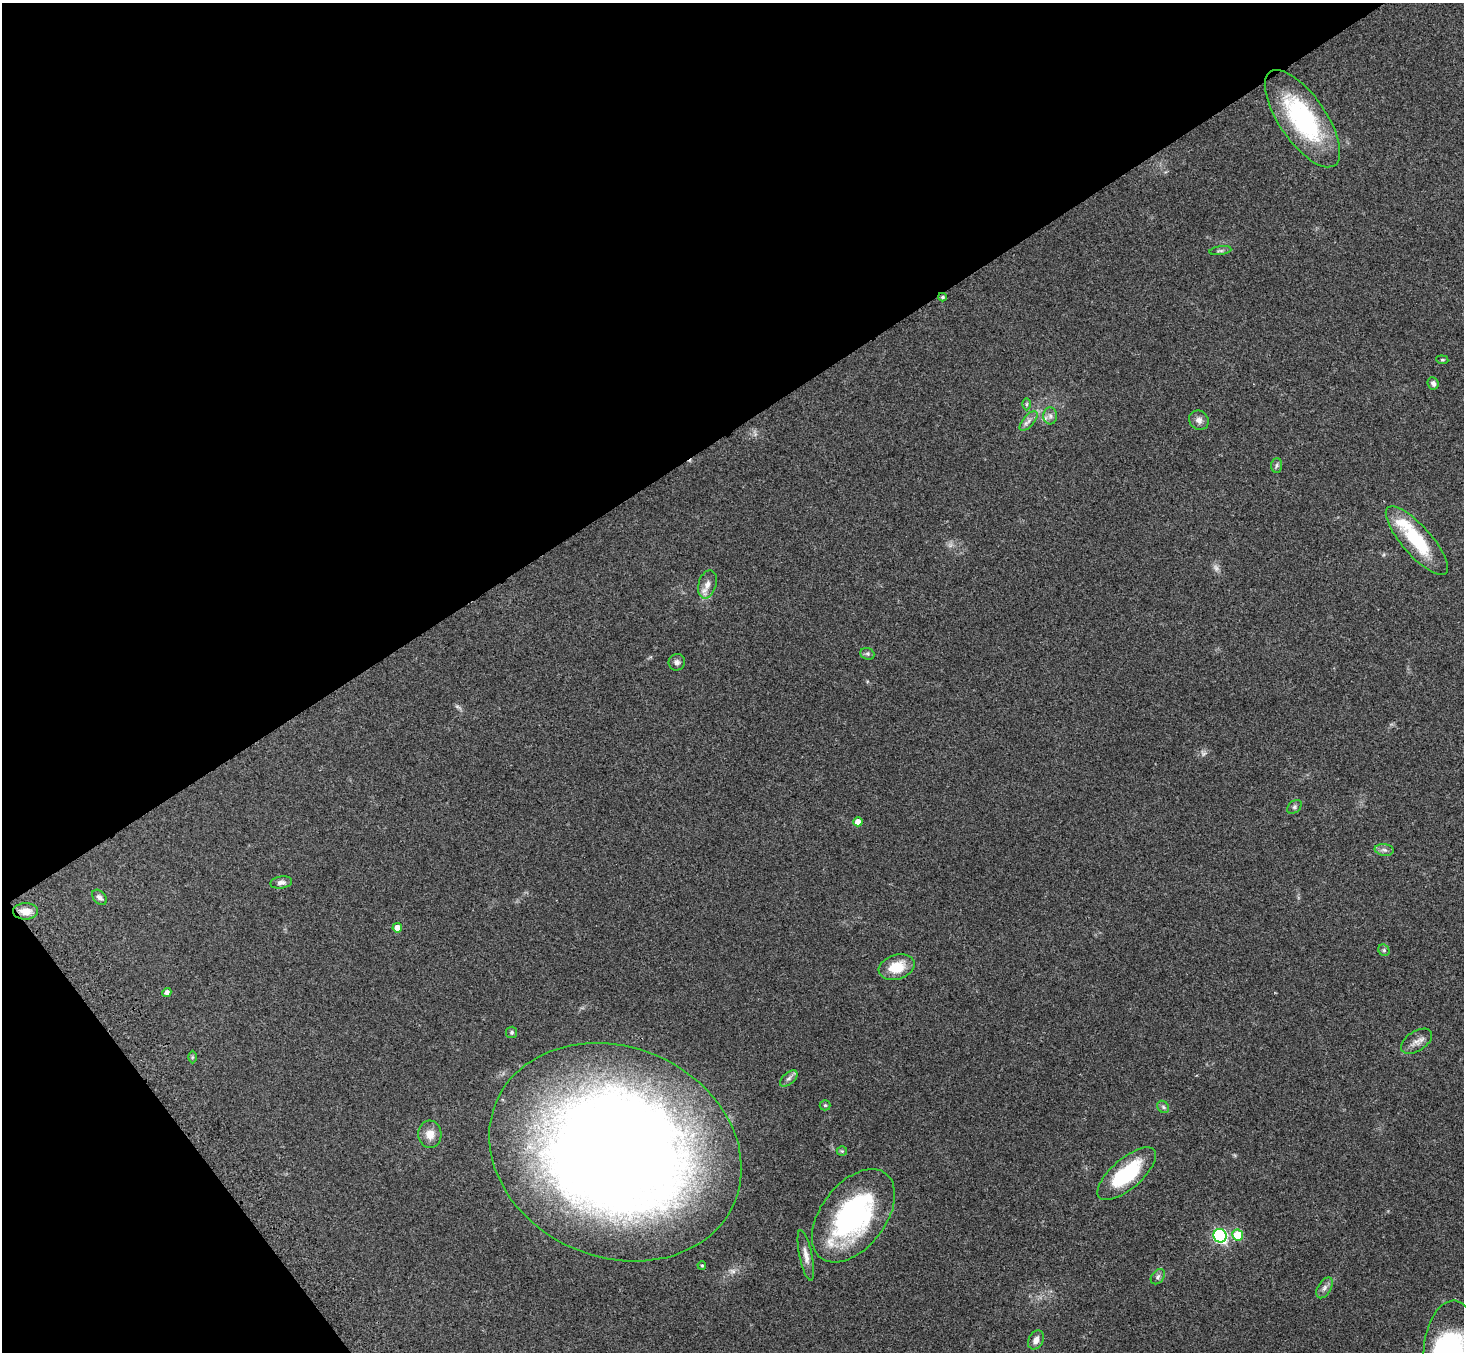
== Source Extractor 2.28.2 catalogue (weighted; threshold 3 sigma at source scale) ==
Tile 5 of 4 x 4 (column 1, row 2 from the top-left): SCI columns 82-1543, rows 3056-4405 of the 6010 x 5974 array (HDU 1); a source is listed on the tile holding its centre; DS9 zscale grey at full resolution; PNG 1466 x 1354 px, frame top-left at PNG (2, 3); each listed source drawn as its Kron ellipse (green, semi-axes under 4 px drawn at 4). Shown black and unused: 36% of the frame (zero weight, under 3 of 4 exposures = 5% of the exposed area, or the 3 px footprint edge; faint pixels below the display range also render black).
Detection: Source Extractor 2.28.2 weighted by HDU 2 'WHT'; one run over the whole footprint, this tile lists its part. Background 0.204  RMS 0.0084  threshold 0.0379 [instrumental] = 3 sigma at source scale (4.5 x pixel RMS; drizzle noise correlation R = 1.50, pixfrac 1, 0.05/0.05 arcsec/px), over >= 5 px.
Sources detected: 48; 3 too faint to see at this stretch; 1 inside a brighter object's white glare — neither listed nor drawn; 1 inside a brighter listed object's ellipse — not listed separately; the other 43 listed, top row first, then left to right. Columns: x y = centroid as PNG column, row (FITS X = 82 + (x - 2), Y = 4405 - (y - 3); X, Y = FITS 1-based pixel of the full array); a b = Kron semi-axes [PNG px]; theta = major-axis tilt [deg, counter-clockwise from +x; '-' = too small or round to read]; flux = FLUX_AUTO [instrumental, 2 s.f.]
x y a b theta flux
1302 119 57 23 -55 100
1220 251 11 4 9 1.9
942 297 4 3 - 1.2
1442 360 6 4 -6 1
1433 383 6 5 - 2.6
1027 404 6 4 89 1.4
1050 416 8 7 - 3.3
1199 420 10 9 - 4.5
1029 421 12 5 49 3.6
1277 465 7 5 87 1.9
1417 541 44 14 -48 47
707 584 14 9 74 6.2
867 654 7 5 -20 1.8
677 662 8 8 - 2.8
1295 807 8 5 42 1.7
858 822 4 4 - 5.9
1384 850 9 6 -8 2.7
281 882 11 6 8 3.1
99 897 9 6 -47 2.9
25 911 12 8 1 9.3
397 928 5 4 - 6.3
1384 950 6 5 - 1.4
897 967 18 12 17 19
167 992 4 4 - 3.4
512 1032 6 5 - 1.4
1416 1041 17 9 33 6.2
192 1057 6 4 89 1.1
789 1079 10 5 41 2.7
825 1105 5 5 - 1.2
1163 1107 7 5 -48 1.6
430 1134 14 11 -87 9.1
842 1151 5 5 - 1.1
615 1152 129 105 -23 1500
1127 1174 36 15 41 56
853 1216 53 32 52 150
1238 1235 5 5 - 26
1220 1236 7 6 - 160
806 1255 26 6 -78 6.1
702 1265 4 3 - 0.9
1158 1277 8 6 51 2.4
1324 1288 11 6 58 3.4
1036 1340 10 7 62 5.2
1450 1349 48 26 84 180
Overlapping masked pixels (flux is a lower limit): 1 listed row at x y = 942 297
Isophote crosses this tile's border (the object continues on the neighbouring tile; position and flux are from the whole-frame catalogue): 1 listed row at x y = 1450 1349